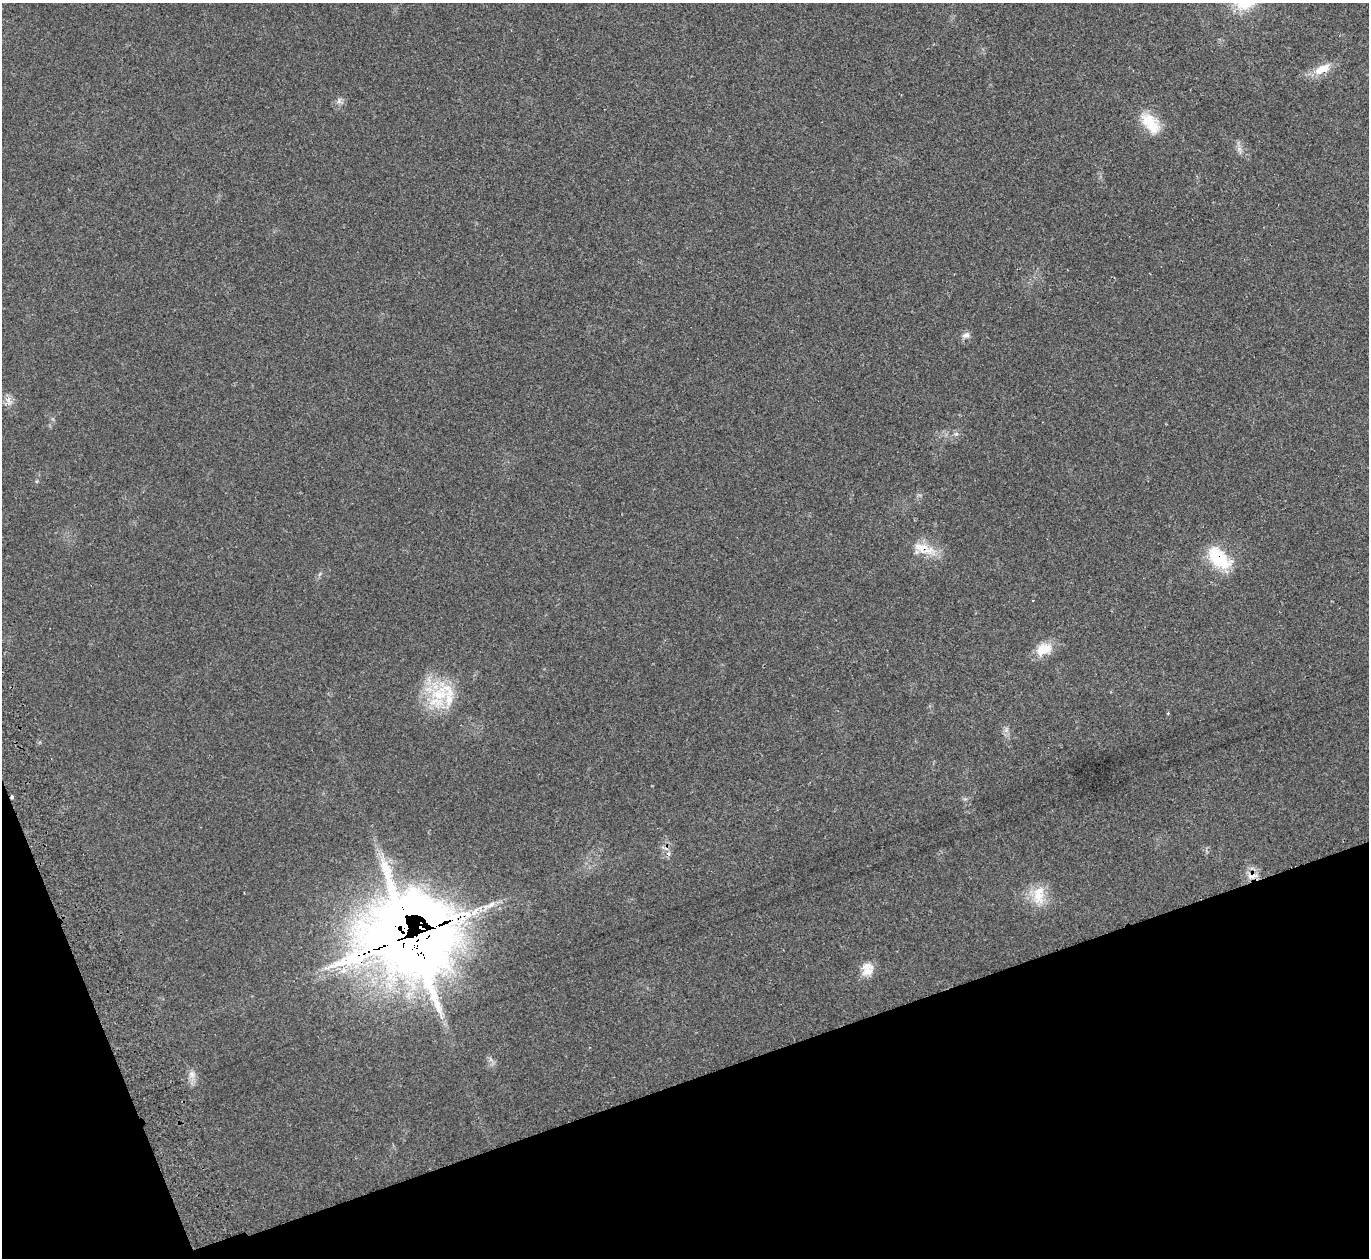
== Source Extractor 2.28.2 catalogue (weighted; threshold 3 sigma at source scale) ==
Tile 14 of 4 x 4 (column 2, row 4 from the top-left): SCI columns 1420-2786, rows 183-1438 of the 5588 x 5512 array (HDU 1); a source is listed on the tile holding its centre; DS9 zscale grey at full resolution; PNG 1371 x 1260 px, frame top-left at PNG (2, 3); no overlay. Shown black and unused: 17% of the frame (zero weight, under 2 of 3 exposures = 3% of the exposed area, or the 3 px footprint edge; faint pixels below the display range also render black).
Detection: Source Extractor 2.28.2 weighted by HDU 2 'WHT'; one run over the whole footprint, this tile lists its part. Background 0.0987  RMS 0.0078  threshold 0.0352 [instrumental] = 3 sigma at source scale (4.5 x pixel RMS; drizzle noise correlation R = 1.50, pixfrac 1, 0.05/0.05 arcsec/px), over >= 5 px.
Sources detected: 23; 3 inside a brighter listed object's ellipse — not listed separately; the other 20 listed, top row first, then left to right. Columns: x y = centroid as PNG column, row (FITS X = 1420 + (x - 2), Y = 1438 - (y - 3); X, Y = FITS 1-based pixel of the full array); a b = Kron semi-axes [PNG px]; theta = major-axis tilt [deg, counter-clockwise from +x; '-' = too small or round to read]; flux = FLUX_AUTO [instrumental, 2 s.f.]
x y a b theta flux
1322 69 26 11 25 12
339 101 9 4 77 1.8
1150 123 30 16 -50 21
966 335 11 7 18 3.2
9 402 11 5 -71 3.6
956 434 7 4 18 1.4
921 547 23 15 -17 15
1219 558 34 18 -45 33
1033 600 3 2 - 0.8
1044 649 22 15 27 14
439 694 31 18 3 34
12 797 4 3 - 3.3
668 854 6 5 - 1.8
1253 876 15 8 9 6.6
1038 895 27 16 -87 17
491 904 15 7 32 5.9
475 911 18 6 52 6.7
413 941 59 45 -8 1800
867 972 19 9 19 7.5
192 1074 10 8 -56 4.2
Overlapping masked pixels (flux is a lower limit): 5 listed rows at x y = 921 547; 1219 558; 12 797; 1253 876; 413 941